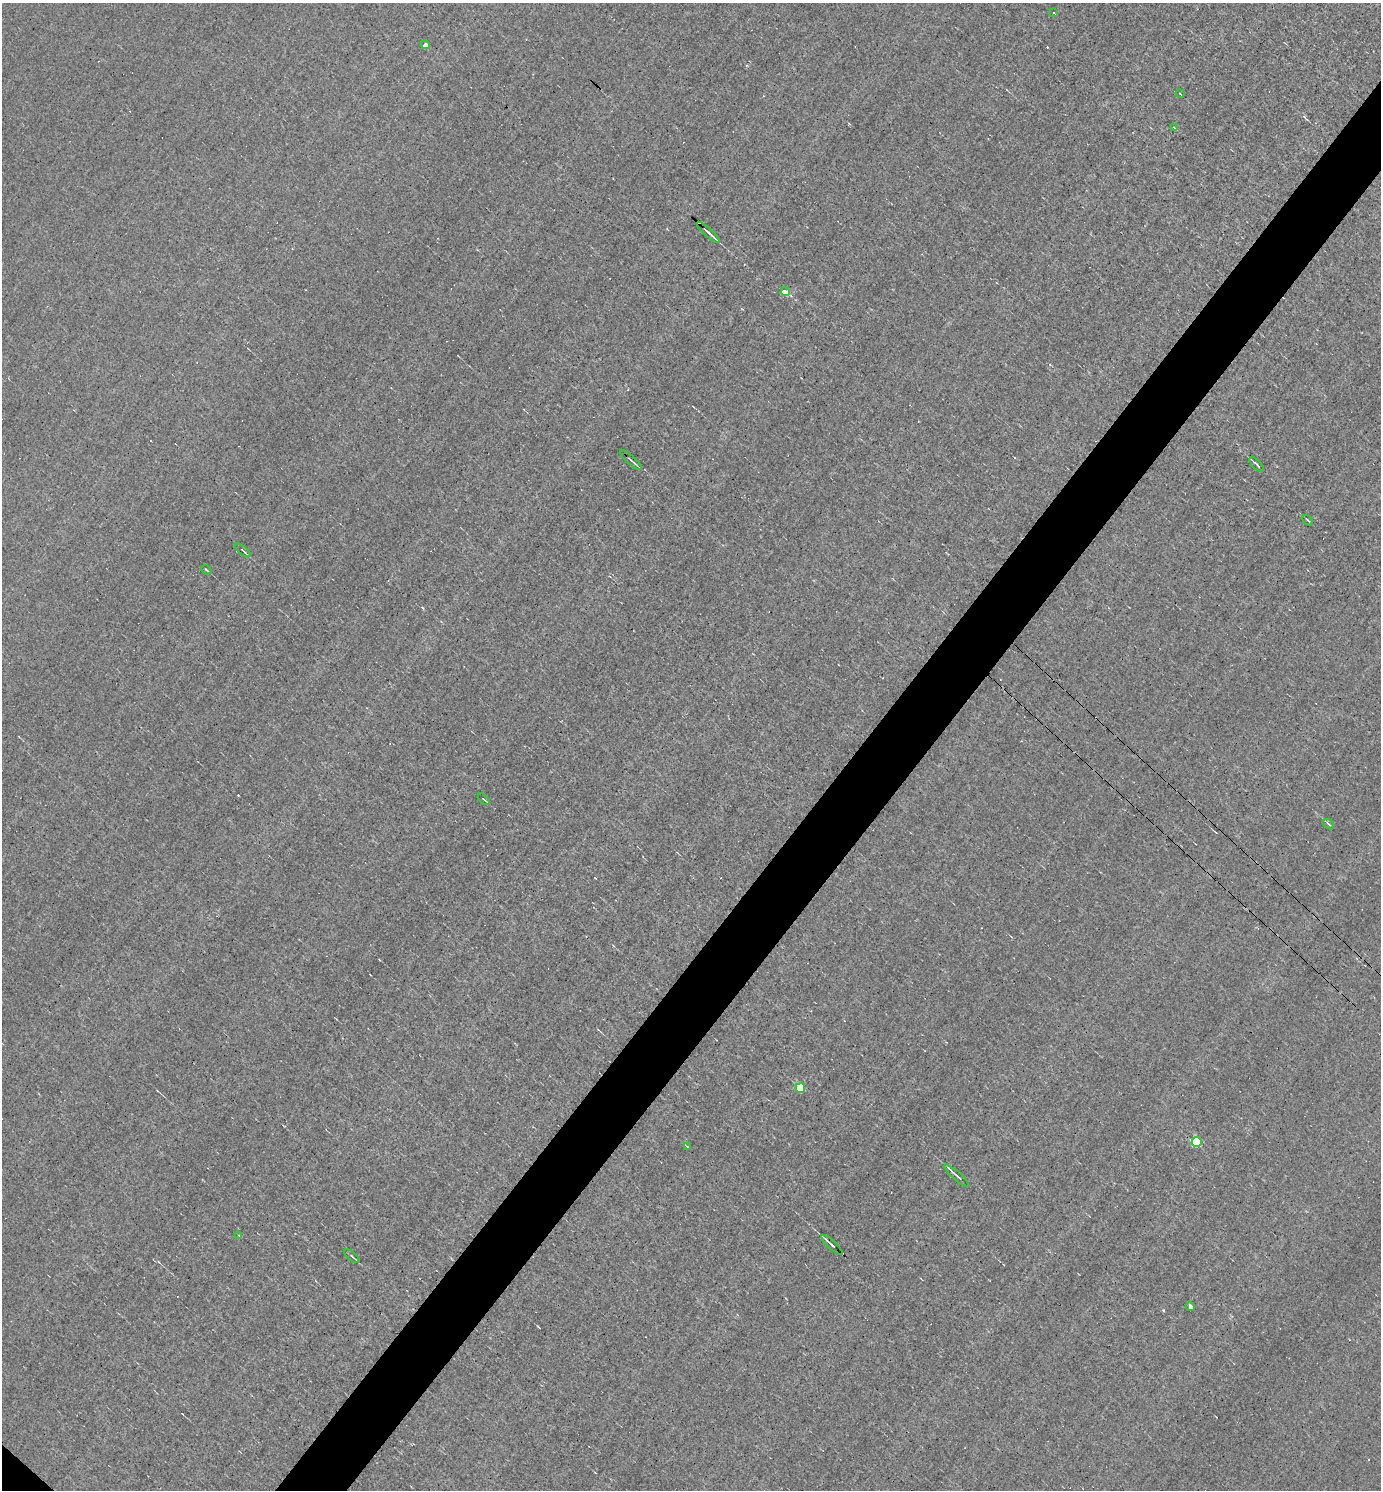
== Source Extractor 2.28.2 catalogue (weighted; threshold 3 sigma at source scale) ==
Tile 10 of 4 x 4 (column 2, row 3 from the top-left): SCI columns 1527-2905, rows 1489-2976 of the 5953 x 5952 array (HDU 1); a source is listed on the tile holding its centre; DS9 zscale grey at full resolution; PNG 1383 x 1492 px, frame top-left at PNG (2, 3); each listed source drawn as its Kron ellipse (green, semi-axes under 4 px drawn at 4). Shown black and unused: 5% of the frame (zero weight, under 3 of 5 exposures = <1% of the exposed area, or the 3 px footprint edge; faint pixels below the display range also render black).
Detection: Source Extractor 2.28.2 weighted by HDU 2 'WHT'; one run over the whole footprint, this tile lists its part. Background -0.00175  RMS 0.045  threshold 0.202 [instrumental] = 3 sigma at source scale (4.5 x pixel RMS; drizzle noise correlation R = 1.50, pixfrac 1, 0.05/0.05 arcsec/px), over >= 5 px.
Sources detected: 25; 4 cosmic-ray / hot-pixel residue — neither listed nor drawn; the other 21 listed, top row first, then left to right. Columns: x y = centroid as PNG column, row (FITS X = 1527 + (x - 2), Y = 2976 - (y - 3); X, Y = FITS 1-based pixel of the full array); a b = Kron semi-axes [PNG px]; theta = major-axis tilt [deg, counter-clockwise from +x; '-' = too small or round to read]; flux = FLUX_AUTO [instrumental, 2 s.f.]
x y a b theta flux
1054 13 3 3 - 9.4
425 45 4 4 - 30
1180 94 4 2 - 3.4
1174 127 4 3 - 3.4
708 232 15 2 -42 18
785 292 5 4 - 87
631 460 14 3 -42 9.3
1257 465 9 3 -45 8.6
1308 520 6 2 -44 4.1
243 550 9 3 -39 6.7
206 570 5 2 - 4.9
484 799 7 2 -42 4.8
1329 824 6 2 -39 3.6
800 1088 5 5 - 170
1197 1142 5 5 - 360
687 1147 3 2 - 3.2
957 1176 16 3 -41 14
239 1235 4 3 - 5.1
832 1245 14 3 -43 14
352 1256 9 3 -41 8.1
1190 1307 4 3 - 17
Unlisted compact peaks at least as high as the median listed source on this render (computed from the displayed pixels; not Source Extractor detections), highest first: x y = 1163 1310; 538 1326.